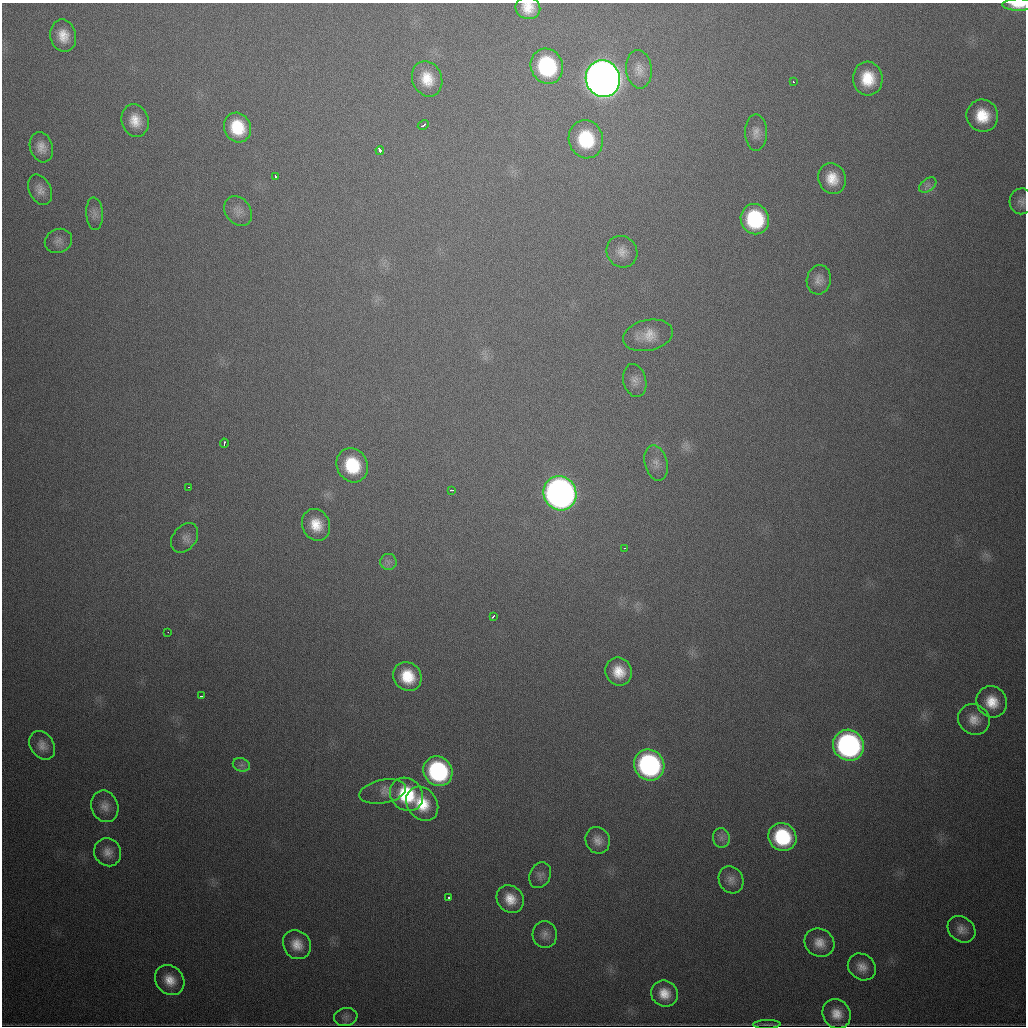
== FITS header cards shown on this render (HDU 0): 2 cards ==
NAXIS1  =                 1024
NAXIS2  =                 1024

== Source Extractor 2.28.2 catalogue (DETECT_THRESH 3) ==
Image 1024 x 1024 px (HDU 0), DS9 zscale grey, 1 PNG px = 1 image px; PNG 1028 x 1028 px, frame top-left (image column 1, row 1024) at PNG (2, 3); each listed source drawn as its Kron ellipse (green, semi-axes under 4 px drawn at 4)
Background 636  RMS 20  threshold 60.4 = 3 sigma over >= 5 px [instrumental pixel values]
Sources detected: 74; all 74 listed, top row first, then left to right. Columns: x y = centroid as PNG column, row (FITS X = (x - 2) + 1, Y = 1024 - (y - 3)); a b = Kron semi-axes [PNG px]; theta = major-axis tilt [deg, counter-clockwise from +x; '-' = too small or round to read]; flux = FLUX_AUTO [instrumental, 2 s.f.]
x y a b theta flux
1018 5 15 6 1 2.3e+04
528 8 12 11 - 2.2e+04
63 36 16 13 -78 2.3e+04
547 66 18 16 -69 1.5e+05
639 69 19 13 -84 1.5e+04
868 78 17 15 -84 4.4e+04
427 79 18 14 -69 3.1e+04
603 79 18 17 - 3.1e+06
793 82 3 2 - 2.2e+03
982 116 16 15 - 4.2e+04
135 121 16 13 -74 2.3e+04
423 125 6 3 29 5.6e+03
237 127 15 13 -67 5.2e+04
756 132 18 11 90 1.2e+04
586 139 19 17 -75 8.6e+04
41 147 15 11 -72 1.4e+04
380 150 4 3 - 1.6e+04
275 176 4 2 - 1.9e+03
832 178 15 13 -72 2.8e+04
928 185 10 6 35 5.8e+03
40 190 16 11 -63 1.2e+04
1022 201 13 12 - 8.9e+03
238 211 16 12 -51 1.1e+04
95 214 16 8 -86 7.9e+03
755 219 15 14 - 1.1e+05
58 241 14 11 23 9.8e+03
622 252 16 15 - 1.6e+04
819 280 15 12 77 1.2e+04
648 335 25 15 12 2.7e+04
635 380 17 11 -76 1.0e+04
224 443 5 2 - 2.9e+03
656 463 18 11 -76 1.3e+04
352 465 17 15 -62 7.4e+04
189 487 3 2 - 4.4e+03
452 490 4 2 - 3.4e+03
560 493 17 16 - 1.1e+06
316 525 16 13 -68 3.0e+04
185 538 16 11 53 1.2e+04
624 548 3 2 - 2.1e+03
388 562 8 8 - 6.3e+03
493 616 4 2 - 3.2e+03
168 632 3 2 - 1.1e+03
619 672 14 13 - 2.8e+04
407 676 15 13 -53 4.3e+04
201 696 3 2 - 1.4e+03
992 702 16 15 - 3.0e+04
974 719 16 15 - 1.9e+04
42 745 15 11 -56 1.2e+04
848 745 16 15 - 4.1e+05
241 765 9 6 -17 5.8e+03
649 765 16 15 - 3.1e+05
438 771 15 14 - 1.9e+05
383 792 23 11 11 1.3e+04
406 794 18 15 -46 7.9e+04
422 804 18 14 -53 4.2e+04
105 806 16 13 -70 1.4e+04
782 837 14 13 - 1.0e+05
721 838 10 8 -81 6.7e+03
598 840 13 12 - 1.3e+04
108 852 14 13 - 1.4e+04
540 875 13 10 64 7.5e+03
731 880 14 12 -62 1.0e+04
449 897 3 2 - 2.0e+03
510 899 15 12 -53 2.3e+04
961 929 15 12 -39 1.3e+04
545 934 13 12 - 1.0e+04
819 943 15 13 -35 1.9e+04
297 945 15 13 -53 2.0e+04
862 967 15 12 -38 1.6e+04
170 980 16 13 -47 2.2e+04
664 994 14 12 -34 2.3e+04
837 1014 15 13 -55 2.1e+04
346 1017 12 9 10 7.7e+03
767 1024 14 3 1 3.0e+03
At the frame edge (FLAGS 8, measured only in part): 2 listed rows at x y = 1018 5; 528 8